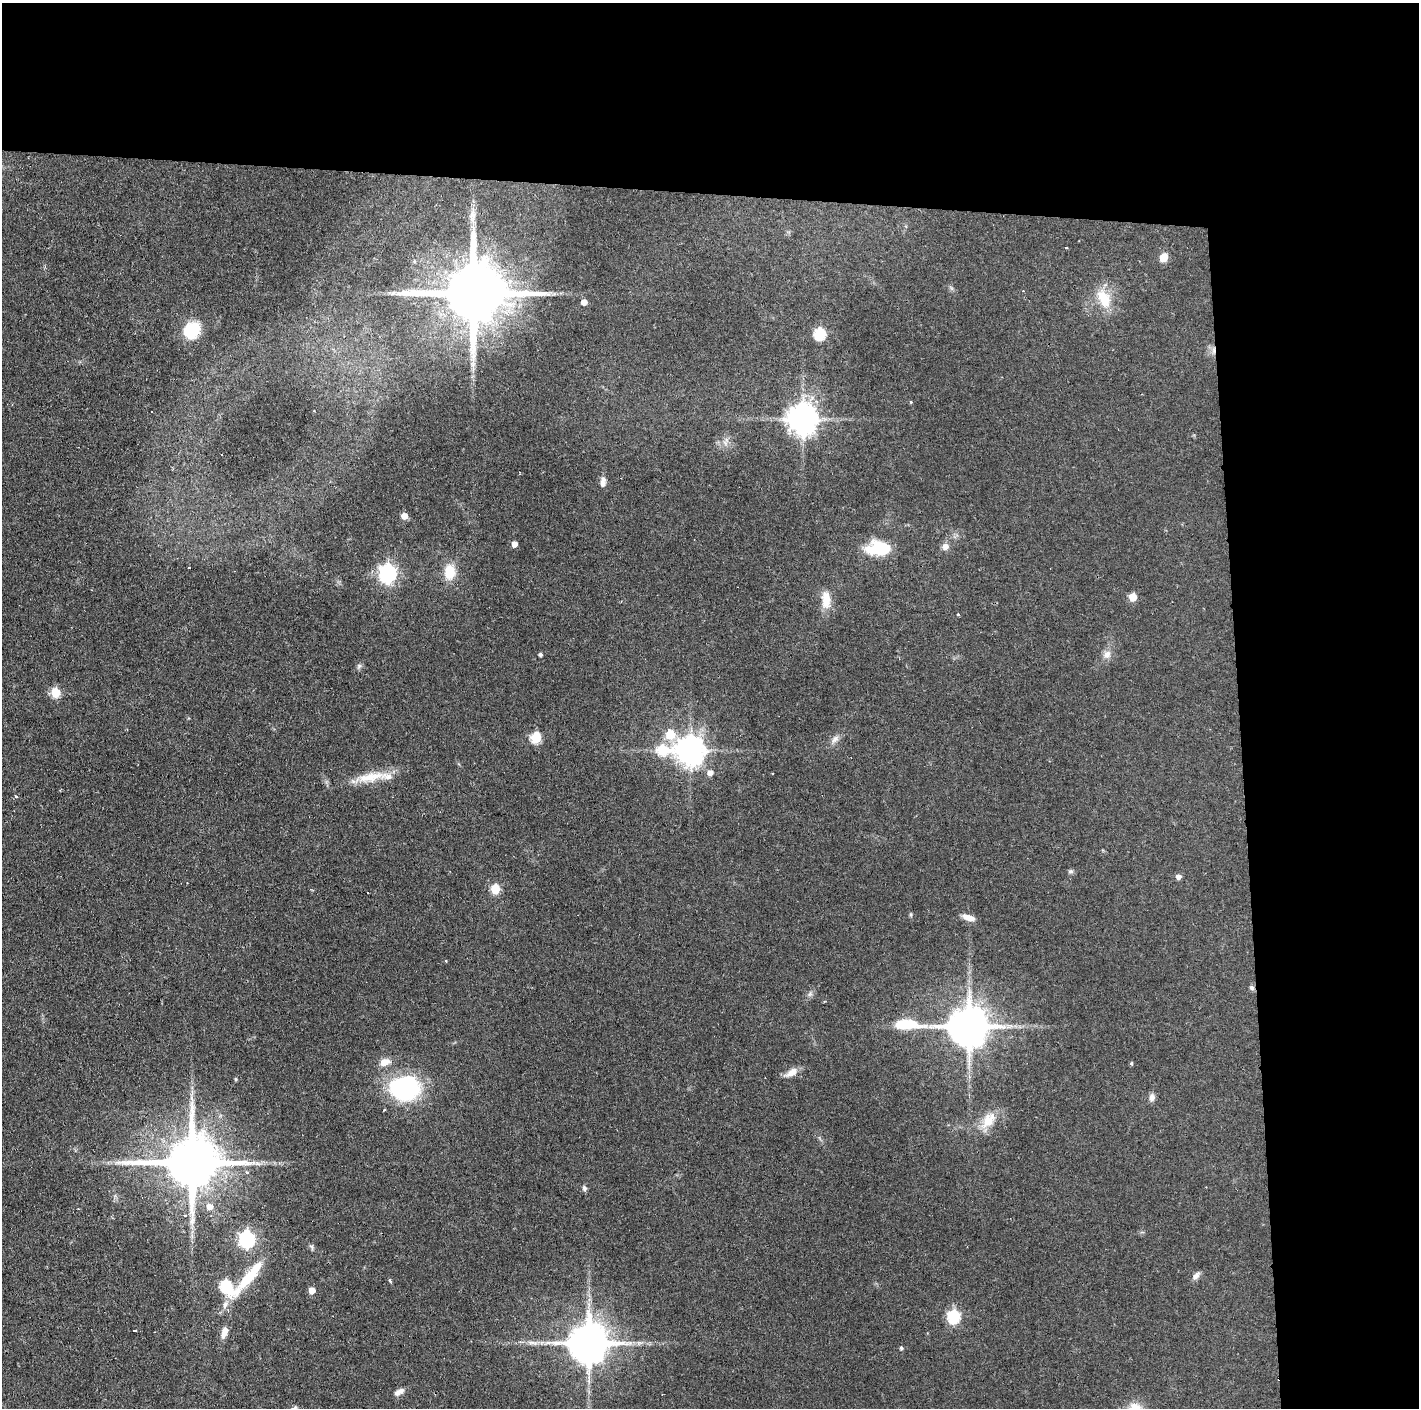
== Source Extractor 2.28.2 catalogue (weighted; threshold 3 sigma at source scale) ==
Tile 3 of 3 x 3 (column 3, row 1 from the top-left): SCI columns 2835-4251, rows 2813-4218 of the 4251 x 4218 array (HDU 1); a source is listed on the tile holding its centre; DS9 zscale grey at full resolution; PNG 1421 x 1410 px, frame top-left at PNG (2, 3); no overlay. Shown black and unused: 24% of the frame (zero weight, under 2 of 3 exposures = <1% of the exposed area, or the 3 px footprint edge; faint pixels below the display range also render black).
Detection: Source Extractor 2.28.2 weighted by HDU 2 'WHT'; one run over the whole footprint, this tile lists its part. Background 0.0829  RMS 0.0065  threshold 0.0291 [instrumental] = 3 sigma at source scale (4.5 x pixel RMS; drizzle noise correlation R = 1.50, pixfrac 1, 0.05/0.05 arcsec/px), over >= 5 px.
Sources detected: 81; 2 inside a brighter object's white glare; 4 cosmic-ray / hot-pixel residue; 1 long thin detection or spike segment (spike, bleed or trail) — not listed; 2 inside a brighter listed object's ellipse — not listed separately; the other 72 listed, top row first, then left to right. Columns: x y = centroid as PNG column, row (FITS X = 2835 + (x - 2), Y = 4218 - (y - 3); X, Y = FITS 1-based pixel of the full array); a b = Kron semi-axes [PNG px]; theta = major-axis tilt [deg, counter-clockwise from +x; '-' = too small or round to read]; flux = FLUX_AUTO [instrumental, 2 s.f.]
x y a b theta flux
1066 248 4 2 - 0.5
1164 257 6 5 - 16
414 261 6 3 -72 0.64
393 293 8 4 37 1.3
473 293 19 16 0 6900
1104 298 27 14 -65 18
584 302 5 4 - 5.8
192 330 16 13 45 31
820 334 6 6 - 60
911 402 4 4 - 0.67
152 412 2 2 - 0.76
803 418 9 9 - 1100
725 443 8 5 -46 2.2
603 482 13 7 85 3.8
404 516 5 5 - 7.1
514 544 5 4 - 4.7
945 546 8 7 - 3.9
881 548 27 15 -8 24
450 572 15 11 86 16
388 573 7 7 - 270
1133 597 5 5 - 15
826 599 22 12 -88 10
958 614 3 3 - 0.77
540 654 4 4 - 1.4
1107 654 12 10 59 4.4
359 666 8 5 60 1.5
56 692 6 5 - 30
670 734 6 6 - 24
536 738 6 5 - 42
835 739 13 7 48 3.5
662 750 9 6 0 42
690 750 9 9 - 920
710 773 6 6 - 4.1
370 777 42 13 10 17
16 796 5 4 - 0.82
1070 871 7 5 2 1.4
1178 876 5 5 - 3.1
495 889 6 5 - 29
368 893 2 2 - 0.6
911 915 6 3 -72 0.85
968 917 14 6 -18 5.6
1252 988 8 6 -46 1.6
810 994 9 5 65 1.8
907 1024 33 11 -2 22
969 1026 11 11 - 2400
1010 1026 7 4 18 1.7
385 1062 13 8 18 6.3
791 1072 18 8 29 6
236 1079 5 4 - 0.77
404 1087 27 24 1 89
1152 1097 10 7 87 2.9
384 1110 3 2 - 0.8
988 1120 28 15 53 14
192 1162 16 14 1 4800
247 1172 5 4 - 1.1
584 1188 8 5 -70 1.7
209 1207 7 6 - 5.3
185 1215 4 4 - 1.1
247 1239 7 6 - 190
311 1247 9 4 -63 1.3
250 1275 61 12 51 27
1196 1276 12 6 48 3.1
390 1280 5 3 - 1.1
226 1286 10 7 -40 62
312 1290 5 5 - 7.3
954 1316 6 6 - 76
134 1331 3 3 - 3.2
224 1332 13 6 71 6.2
589 1343 11 11 - 2300
901 1348 5 4 - 1.1
399 1392 13 6 31 3.6
295 1407 6 5 - 1.5
Overlapping masked pixels (flux is a lower limit): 2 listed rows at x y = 473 293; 192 1162
Unlisted compact peaks at least as high as the median listed source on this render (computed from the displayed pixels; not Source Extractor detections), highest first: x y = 1131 1063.